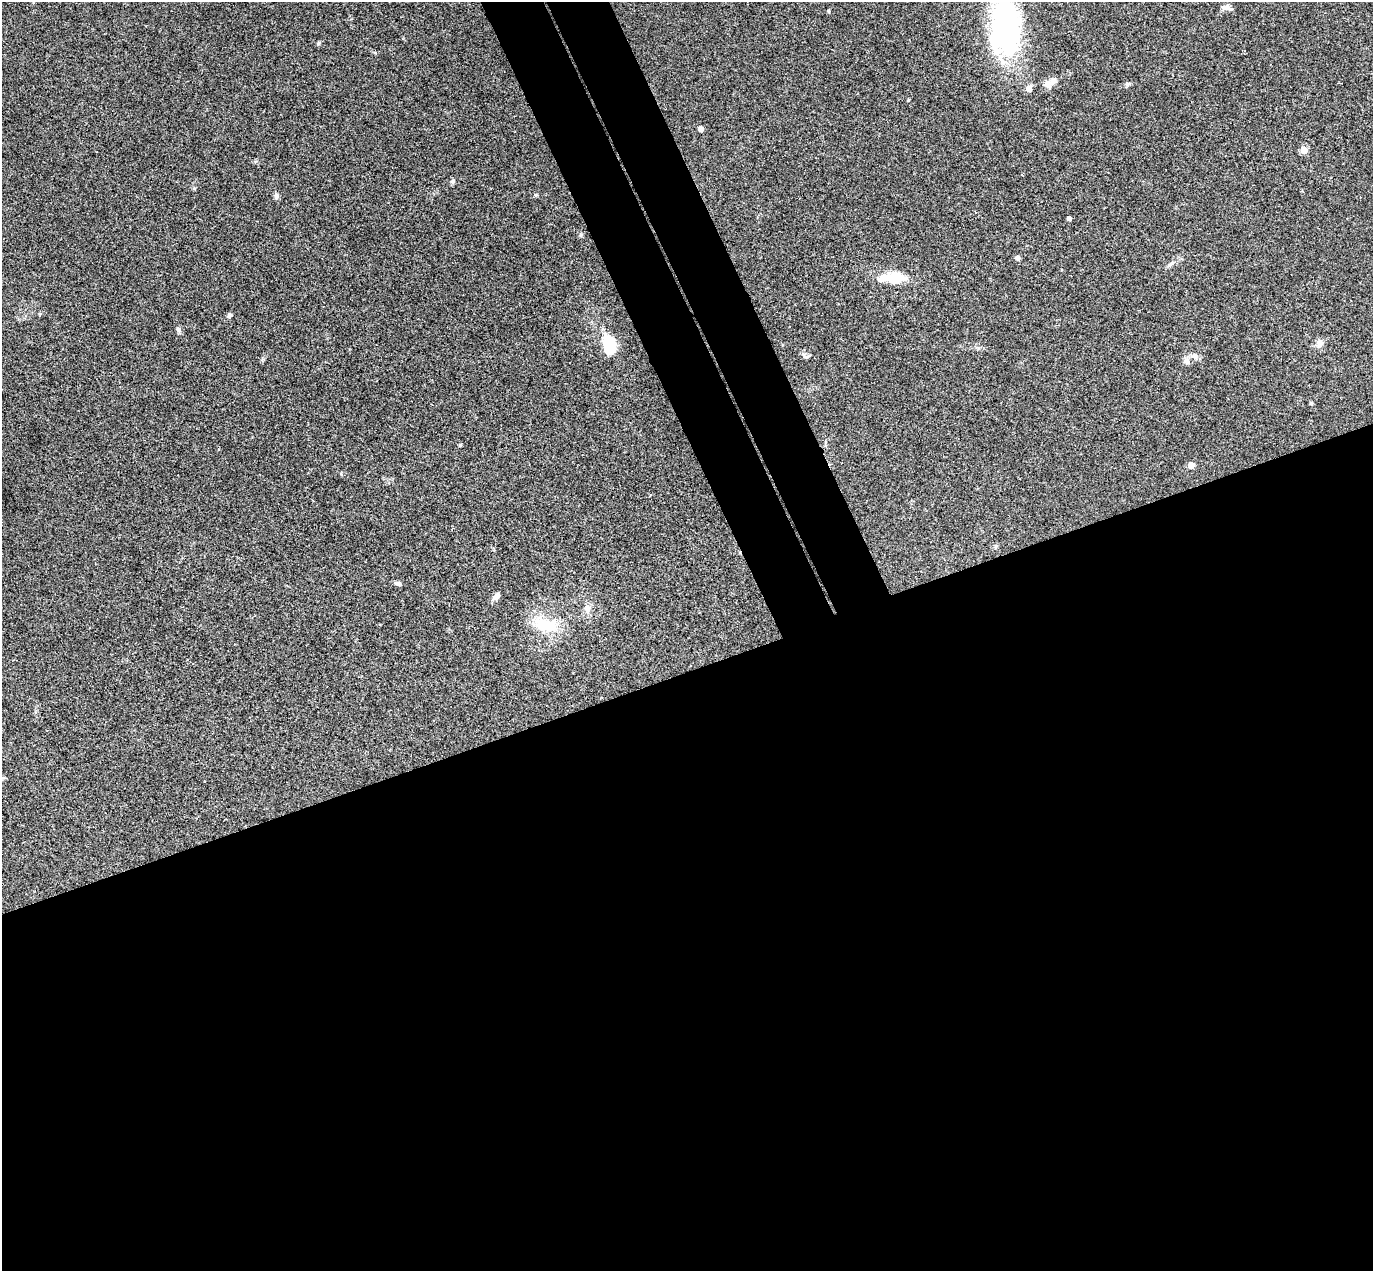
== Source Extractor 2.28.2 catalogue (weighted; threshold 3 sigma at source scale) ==
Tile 15 of 4 x 4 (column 3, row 4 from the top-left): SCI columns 2800-4170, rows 304-1572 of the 5597 x 5556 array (HDU 1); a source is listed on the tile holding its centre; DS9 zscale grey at full resolution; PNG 1375 x 1273 px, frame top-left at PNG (2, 2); no overlay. Shown black and unused: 52% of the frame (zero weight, under 3 of 4 exposures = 6% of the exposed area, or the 3 px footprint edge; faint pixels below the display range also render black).
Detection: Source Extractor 2.28.2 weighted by HDU 2 'WHT'; one run over the whole footprint, this tile lists its part. Background 0.0535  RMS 0.0051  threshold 0.023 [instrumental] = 3 sigma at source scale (4.5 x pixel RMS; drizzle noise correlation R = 1.50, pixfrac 1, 0.05/0.05 arcsec/px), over >= 5 px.
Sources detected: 32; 1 inside a brighter object's white glare — not listed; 1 inside a brighter listed object's ellipse — not listed separately; the other 30 listed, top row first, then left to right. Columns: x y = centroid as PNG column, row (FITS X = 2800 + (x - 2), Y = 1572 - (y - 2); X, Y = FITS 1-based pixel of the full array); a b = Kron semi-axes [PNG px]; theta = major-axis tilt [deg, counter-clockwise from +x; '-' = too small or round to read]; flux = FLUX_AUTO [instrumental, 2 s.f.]
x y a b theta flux
1226 8 13 6 -12 2.1
828 11 5 3 - 0.48
1006 23 73 35 -83 87
319 43 5 4 - 0.68
1048 84 10 8 31 4.1
1128 84 6 5 - 0.93
1029 88 8 7 - 2.4
908 100 4 3 - 0.52
700 129 4 4 - 3.5
1304 150 5 5 - 10
453 181 7 4 72 0.85
536 195 5 4 - 0.57
276 196 9 6 -78 1.3
1069 218 4 4 - 1.9
581 235 6 4 71 0.61
1018 258 6 6 - 1.3
894 278 33 12 2 14
230 315 6 5 - 1
178 330 8 5 -52 1.2
1319 343 9 8 - 2.2
609 345 18 12 -81 19
1195 356 10 8 -3 2.2
1187 362 9 7 -29 1.9
1311 404 5 5 - 0.72
460 445 4 3 - 0.59
1191 465 5 4 - 8.9
397 583 10 5 -4 1.2
497 596 9 6 43 2.2
587 609 13 6 -86 2.6
546 625 31 16 -11 19
Isophote crosses this tile's border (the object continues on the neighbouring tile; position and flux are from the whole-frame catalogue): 1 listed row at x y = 1006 23
Unlisted compact peaks at least as high as the median listed source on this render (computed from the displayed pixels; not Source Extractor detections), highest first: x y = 194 188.